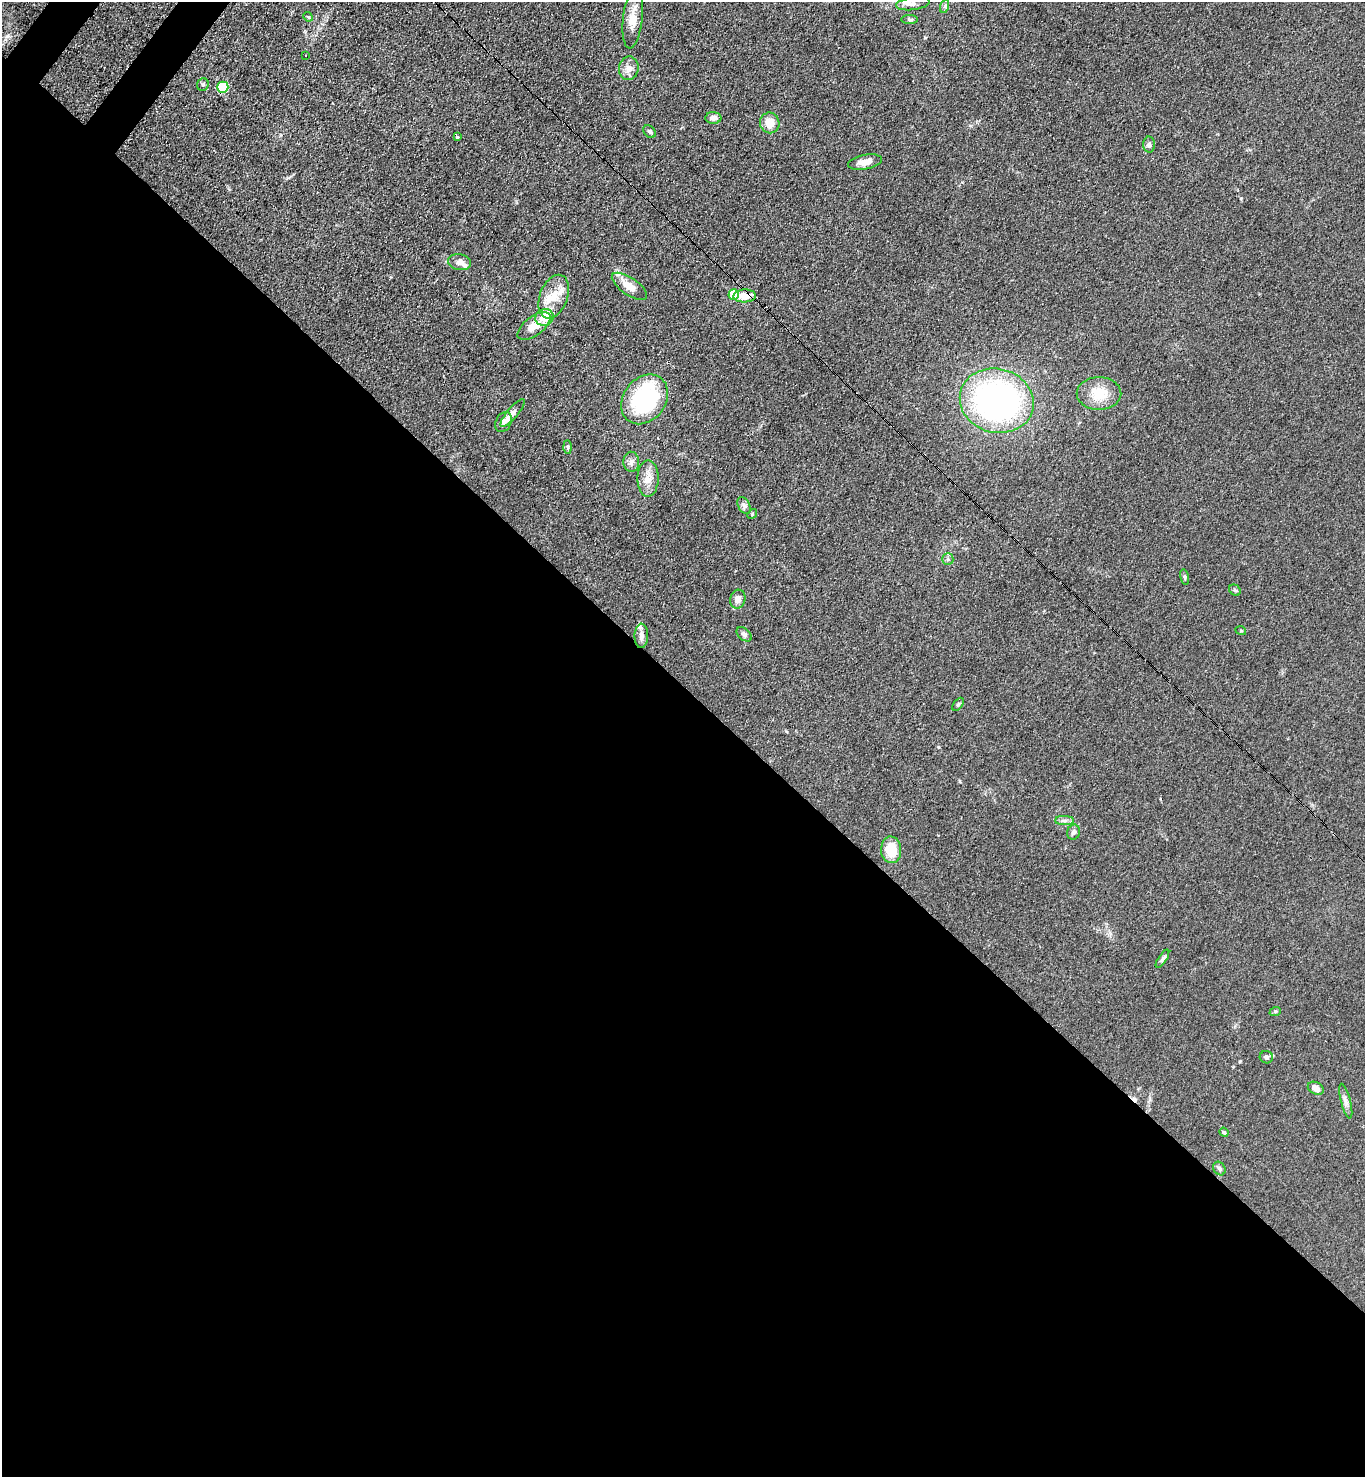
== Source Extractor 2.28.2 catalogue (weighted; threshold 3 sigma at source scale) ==
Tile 14 of 4 x 4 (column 2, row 4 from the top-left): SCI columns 1734-3096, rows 68-1542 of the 6052 x 6034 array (HDU 1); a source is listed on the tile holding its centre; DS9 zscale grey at full resolution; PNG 1367 x 1479 px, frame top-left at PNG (2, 2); each listed source drawn as its Kron ellipse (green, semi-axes under 4 px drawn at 4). Shown black and unused: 54% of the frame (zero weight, under 3 of 4 exposures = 7% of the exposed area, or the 3 px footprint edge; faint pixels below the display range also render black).
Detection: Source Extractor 2.28.2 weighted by HDU 2 'WHT'; one run over the whole footprint, this tile lists its part. Background 0.0831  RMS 0.0073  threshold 0.033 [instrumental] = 3 sigma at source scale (4.5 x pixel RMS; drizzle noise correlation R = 1.50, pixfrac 1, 0.05/0.05 arcsec/px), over >= 5 px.
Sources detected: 58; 2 cosmic-ray / hot-pixel residue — neither listed nor drawn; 6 inside a brighter listed object's ellipse — not listed separately; the other 50 listed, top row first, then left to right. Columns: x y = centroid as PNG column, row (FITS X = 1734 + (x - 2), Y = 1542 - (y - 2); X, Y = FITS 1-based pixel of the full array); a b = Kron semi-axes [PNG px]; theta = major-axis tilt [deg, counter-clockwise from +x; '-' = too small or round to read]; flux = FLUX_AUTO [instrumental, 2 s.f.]
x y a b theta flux
913 4 17 6 8 3.3
945 6 7 4 71 1.2
308 17 5 4 - 0.84
633 18 30 9 84 10
909 19 8 4 0 1.4
306 56 3 2 - 1.1
629 68 12 10 79 5.2
203 84 6 5 - 1.5
223 87 5 5 - 46
713 118 8 6 0 3.5
770 123 10 9 - 10
650 132 7 5 -43 1.6
458 136 3 3 - 4.6
1149 144 8 6 -89 1.9
865 162 17 7 11 6.9
459 262 12 8 -12 4.2
629 286 20 8 -34 9.9
734 294 5 5 - 22
745 296 11 6 2 11
554 297 23 14 70 14
545 317 9 8 - 11
534 326 19 9 37 10
1099 394 22 16 -1 16
645 399 27 21 53 80
997 401 37 32 -15 220
513 413 17 5 50 3
504 422 10 7 63 3.5
568 447 7 4 -89 1.1
631 462 10 8 -85 3.1
648 478 18 10 89 7.8
744 505 9 6 -63 2.1
752 514 5 4 - 0.83
948 559 6 5 - 1.5
1185 577 8 4 -77 1.2
1235 590 6 5 - 1.1
738 599 9 7 76 4.8
1241 631 5 3 - 0.66
744 634 9 5 -39 2
641 636 12 7 89 3.4
958 704 7 4 52 1.2
1064 820 9 4 0 2.1
1074 832 7 6 - 2.2
891 850 13 10 -87 16
1162 959 10 4 57 1.6
1275 1012 6 4 20 0.9
1266 1057 6 6 - 1.9
1316 1088 8 6 -27 5.5
1346 1101 18 5 -76 3.1
1224 1132 5 4 - 0.81
1219 1168 7 5 -57 1.8
Overlapping masked pixels (flux is a lower limit): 1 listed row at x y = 745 296
Unlisted compact peaks at least as high as the median listed source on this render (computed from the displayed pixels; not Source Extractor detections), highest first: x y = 1240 1061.